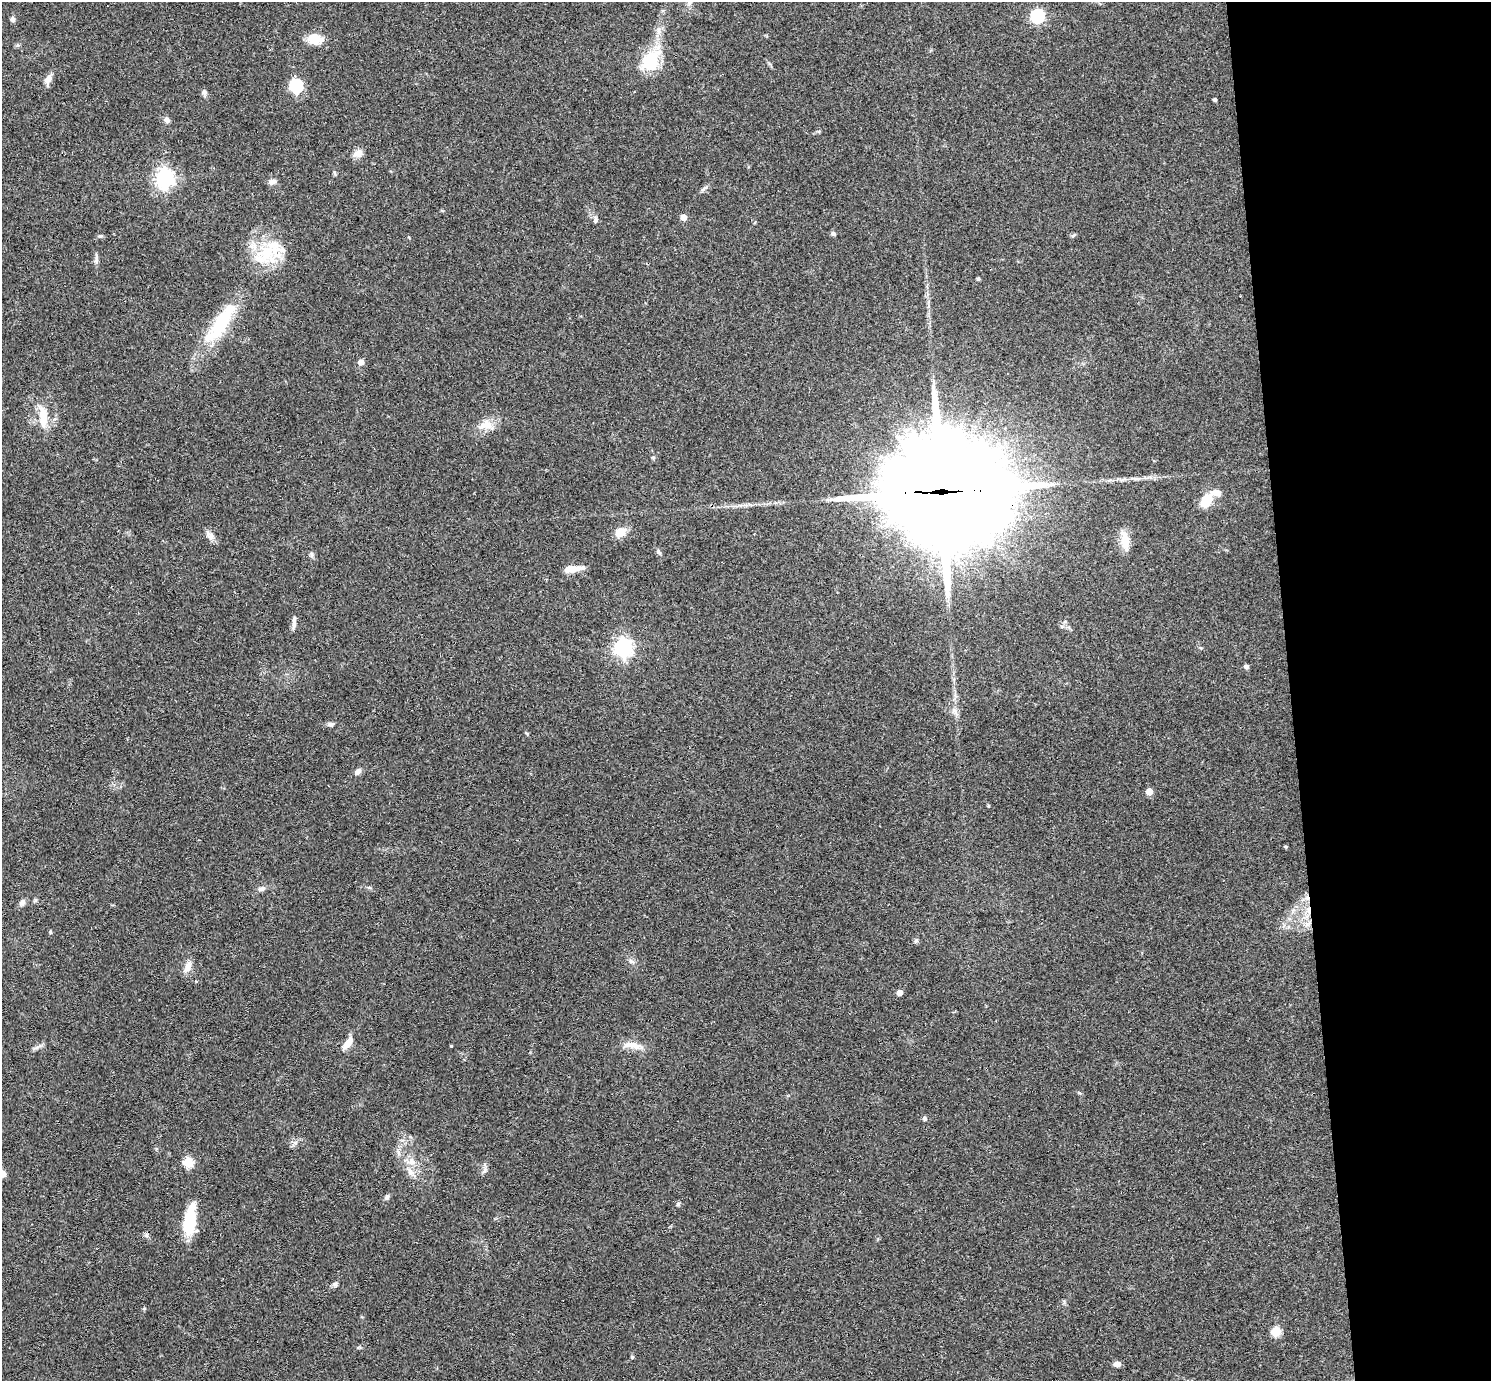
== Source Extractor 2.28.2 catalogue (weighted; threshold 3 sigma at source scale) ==
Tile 6 of 3 x 3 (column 3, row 2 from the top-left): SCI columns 3037-4525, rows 1617-2995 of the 4582 x 4510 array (HDU 1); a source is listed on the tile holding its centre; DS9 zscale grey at full resolution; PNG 1493 x 1383 px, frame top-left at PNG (2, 2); no overlay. Shown black and unused: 13% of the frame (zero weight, under 3 of 4 exposures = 6% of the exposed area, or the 3 px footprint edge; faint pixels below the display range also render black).
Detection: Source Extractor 2.28.2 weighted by HDU 2 'WHT'; one run over the whole footprint, this tile lists its part. Background 0.081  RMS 0.0058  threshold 0.026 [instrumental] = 3 sigma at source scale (4.5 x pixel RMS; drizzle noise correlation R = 1.50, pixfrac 1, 0.05/0.05 arcsec/px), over >= 5 px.
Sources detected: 74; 2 cosmic-ray / hot-pixel residue — not listed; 2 inside a brighter listed object's ellipse — not listed separately; the other 70 listed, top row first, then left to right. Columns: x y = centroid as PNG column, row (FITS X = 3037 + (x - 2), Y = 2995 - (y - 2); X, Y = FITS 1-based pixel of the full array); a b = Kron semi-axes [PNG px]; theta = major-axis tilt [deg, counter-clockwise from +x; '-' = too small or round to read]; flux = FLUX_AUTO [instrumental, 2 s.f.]
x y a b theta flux
1037 16 6 6 - 83
13 19 7 6 - 1.5
315 39 18 11 -8 9.2
650 61 30 21 53 23
48 79 12 7 66 4.1
296 86 6 6 - 78
204 93 8 6 -78 1.7
1215 100 3 3 - 1.2
167 120 8 6 -48 2.3
358 153 12 9 28 3.8
335 173 6 4 -71 0.81
165 178 7 7 - 250
272 182 9 6 20 2.6
704 189 11 4 40 1.4
683 217 5 5 - 6
596 220 9 6 90 1.6
833 234 6 6 - 1.2
1073 235 8 3 45 0.69
100 236 6 5 - 0.91
266 253 47 21 10 27
96 260 11 5 83 1.8
978 279 4 4 - 0.88
221 323 61 16 56 39
361 362 7 6 - 2.7
43 416 27 10 -85 11
486 425 20 11 9 7.5
653 457 6 4 0 0.69
1135 479 7 4 0 1.2
942 492 53 31 1 18000
1216 493 11 7 -3 4.7
1206 501 10 7 65 22
620 532 10 9 - 8.3
210 536 15 9 -40 3.4
1125 540 26 9 -80 8.5
659 552 8 5 -42 1.2
312 555 7 4 -72 1.1
573 569 25 7 5 6.3
294 619 20 5 84 2.6
623 647 7 7 - 230
1246 667 6 5 - 1.3
955 711 10 5 -63 2.2
331 724 9 5 7 1.4
358 771 9 6 45 2.2
1149 791 5 5 - 7.8
1285 847 5 3 - 0.66
262 889 11 7 12 2.1
22 902 9 7 58 2.1
50 932 6 3 72 0.58
916 941 6 5 - 1.1
631 961 9 5 -20 1.7
188 967 16 8 68 4.5
899 993 5 5 - 3
348 1043 18 7 52 5.6
635 1045 22 9 -17 6.4
451 1046 3 2 - 0.49
925 1118 6 5 - 1.3
295 1142 7 4 1 1.3
188 1162 5 5 - 34
411 1162 11 9 -2 4.3
484 1171 7 4 71 1.3
411 1172 12 8 -44 3.9
2 1174 5 5 - 13
387 1197 8 5 52 1.3
678 1204 5 5 - 1
190 1220 33 11 82 25
335 1284 7 6 - 1.3
144 1308 5 3 - 0.61
1276 1331 5 5 - 31
632 1357 4 4 - 0.71
1117 1364 8 6 -1 2.7
Overlapping masked pixels (flux is a lower limit): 2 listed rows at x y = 266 253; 942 492
Isophote crosses this tile's border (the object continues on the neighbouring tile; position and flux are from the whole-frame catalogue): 1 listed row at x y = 2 1174
Unlisted compact peaks at least as high as the median listed source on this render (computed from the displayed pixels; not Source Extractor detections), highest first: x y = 35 900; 1079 1093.